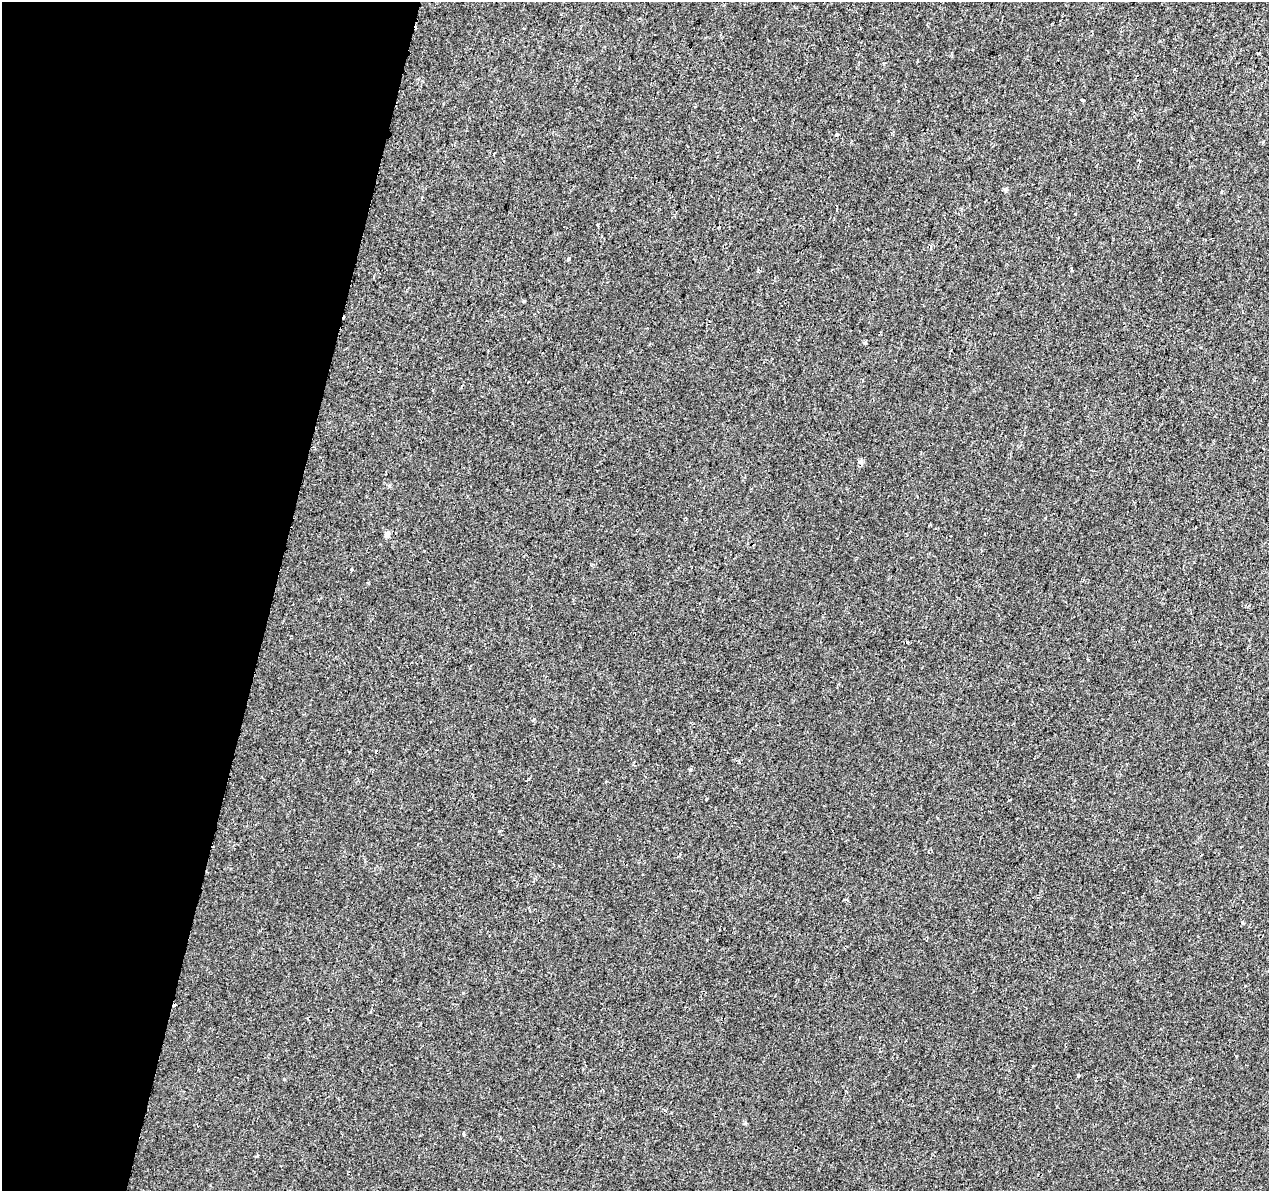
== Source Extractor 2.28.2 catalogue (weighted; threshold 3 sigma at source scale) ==
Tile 9 of 4 x 4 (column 1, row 3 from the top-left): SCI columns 26-1292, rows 1530-2718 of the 5108 x 5377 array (HDU 1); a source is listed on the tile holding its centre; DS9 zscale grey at full resolution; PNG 1271 x 1193 px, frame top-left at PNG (2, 2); no overlay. Shown black and unused: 21% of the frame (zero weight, under 2 of 3 exposures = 3% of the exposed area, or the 3 px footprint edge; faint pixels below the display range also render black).
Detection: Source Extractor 2.28.2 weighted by HDU 2 'WHT'; one run over the whole footprint, this tile lists its part. Background 0.00121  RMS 0.0038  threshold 0.017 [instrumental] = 3 sigma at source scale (4.5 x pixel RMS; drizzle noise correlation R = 1.50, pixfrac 1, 0.0396/0.0396 arcsec/px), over >= 5 px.
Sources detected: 19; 3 cosmic-ray / hot-pixel residue — not listed; the other 16 listed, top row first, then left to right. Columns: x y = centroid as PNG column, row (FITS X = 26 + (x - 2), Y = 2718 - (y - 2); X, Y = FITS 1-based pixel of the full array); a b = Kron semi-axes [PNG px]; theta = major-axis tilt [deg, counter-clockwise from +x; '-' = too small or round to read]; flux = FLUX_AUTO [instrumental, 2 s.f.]
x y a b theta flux
1082 100 4 3 - 4.3
837 135 3 3 - 2.3
1222 191 4 3 - 0.32
569 259 5 3 - 0.61
374 277 3 2 - 0.48
865 343 4 3 - 1.7
861 461 8 6 -85 0.9
387 534 8 6 70 1.4
351 570 3 3 - 1.2
349 751 2 2 - 0.35
690 769 5 3 - 0.35
706 799 4 3 - 0.34
1242 922 5 3 - 0.58
1078 1075 4 3 - 0.5
665 1110 4 3 - 0.39
464 1134 4 3 - 0.61
Unlisted compact peaks at least as high as the median listed source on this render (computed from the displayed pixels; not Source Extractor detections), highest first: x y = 284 1079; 368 583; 1006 189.